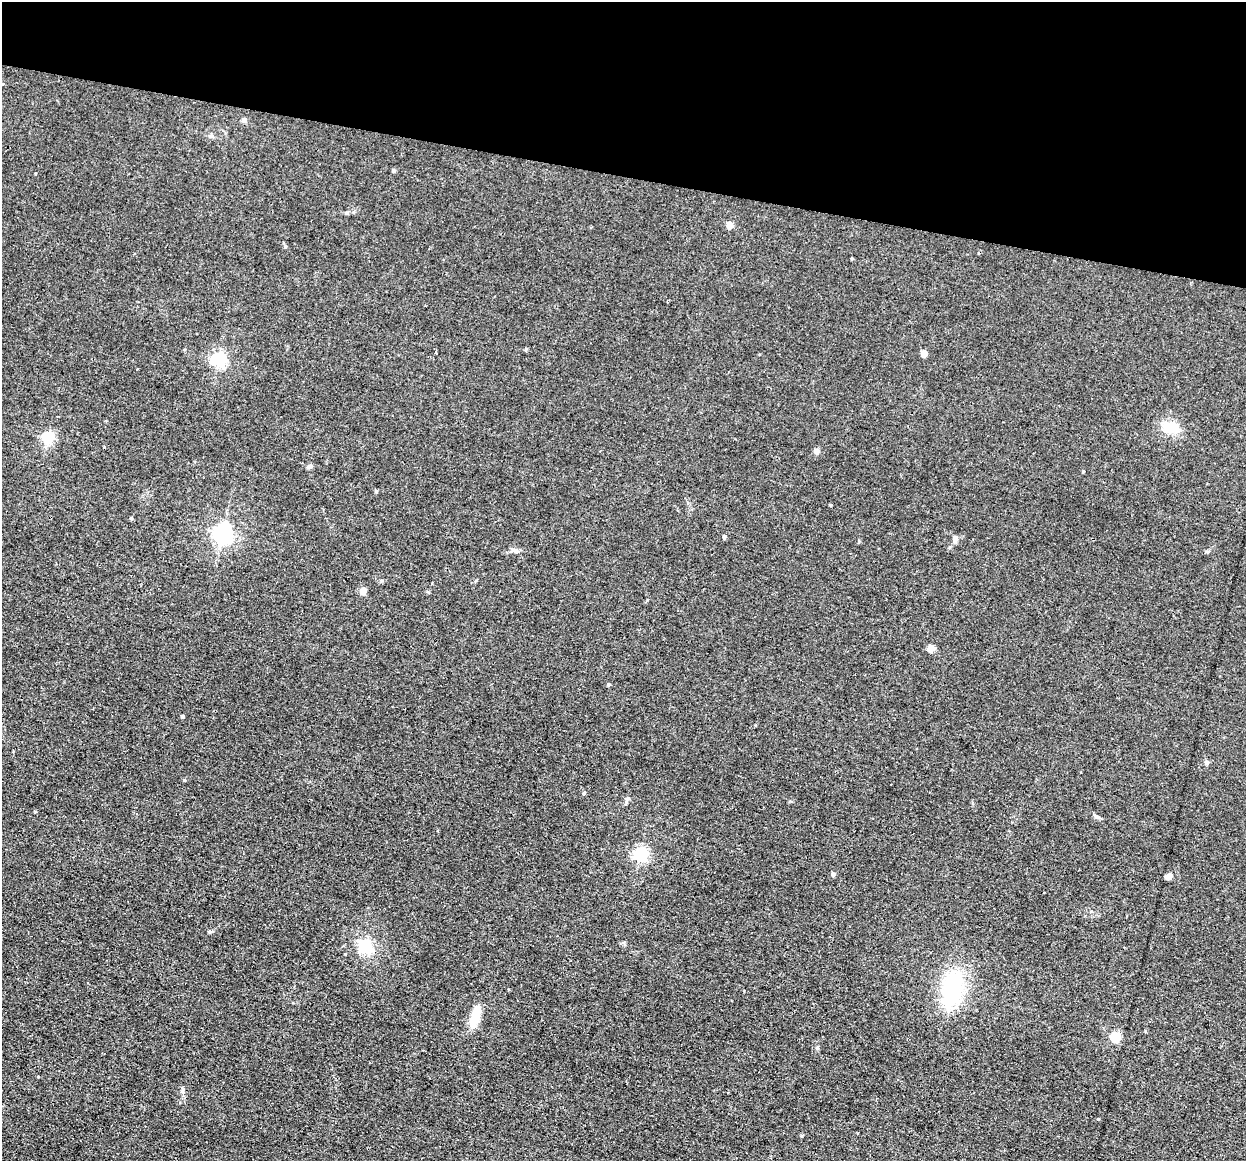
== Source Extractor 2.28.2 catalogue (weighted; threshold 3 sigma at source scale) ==
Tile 2 of 4 x 4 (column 2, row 1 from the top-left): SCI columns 1245-2488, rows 3720-4878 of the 4975 x 5000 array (HDU 1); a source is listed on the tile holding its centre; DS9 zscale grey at full resolution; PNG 1248 x 1163 px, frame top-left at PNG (2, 2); no overlay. Shown black and unused: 15% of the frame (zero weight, under 3 of 4 exposures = <1% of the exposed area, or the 3 px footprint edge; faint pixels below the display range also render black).
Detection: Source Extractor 2.28.2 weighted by HDU 2 'WHT'; one run over the whole footprint, this tile lists its part. Background 0.046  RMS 0.0054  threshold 0.0245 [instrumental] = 3 sigma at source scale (4.5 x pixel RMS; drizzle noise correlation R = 1.50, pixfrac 1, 0.05/0.05 arcsec/px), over >= 5 px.
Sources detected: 33; all 33 listed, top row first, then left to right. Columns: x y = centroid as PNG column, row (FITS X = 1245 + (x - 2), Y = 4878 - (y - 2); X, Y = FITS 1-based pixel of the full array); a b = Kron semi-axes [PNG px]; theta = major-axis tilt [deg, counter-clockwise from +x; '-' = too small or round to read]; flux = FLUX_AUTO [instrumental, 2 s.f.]
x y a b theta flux
244 120 6 5 - 1.5
394 170 5 4 - 0.82
730 225 4 4 - 8.8
436 352 3 3 - 1.2
924 354 4 4 - 7.5
219 359 6 5 - 120
1171 427 23 14 -8 11
48 438 5 5 - 69
816 451 4 4 - 4.4
310 466 7 5 1 1.2
1083 472 3 3 - 0.56
376 491 5 4 - 0.57
830 505 3 3 - 0.57
131 518 4 4 - 0.77
223 533 6 6 - 260
724 537 4 4 - 1.4
955 539 9 6 79 1.7
515 550 12 6 -20 1.7
1207 552 6 4 0 0.67
363 591 5 4 - 8.2
931 649 7 6 - 4.9
609 684 4 3 - 0.78
182 716 4 4 - 0.83
1207 762 6 5 - 1.2
584 793 4 4 - 0.73
641 854 6 5 - 120
833 874 4 4 - 2.3
1168 876 8 5 11 3
365 946 19 18 - 15
952 989 51 23 80 45
475 1016 25 9 74 12
1115 1037 5 5 - 41
183 1089 8 5 83 1.1
Unlisted compact peaks at least as high as the median listed source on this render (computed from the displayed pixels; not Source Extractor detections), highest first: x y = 817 1048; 285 247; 210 932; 1096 816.